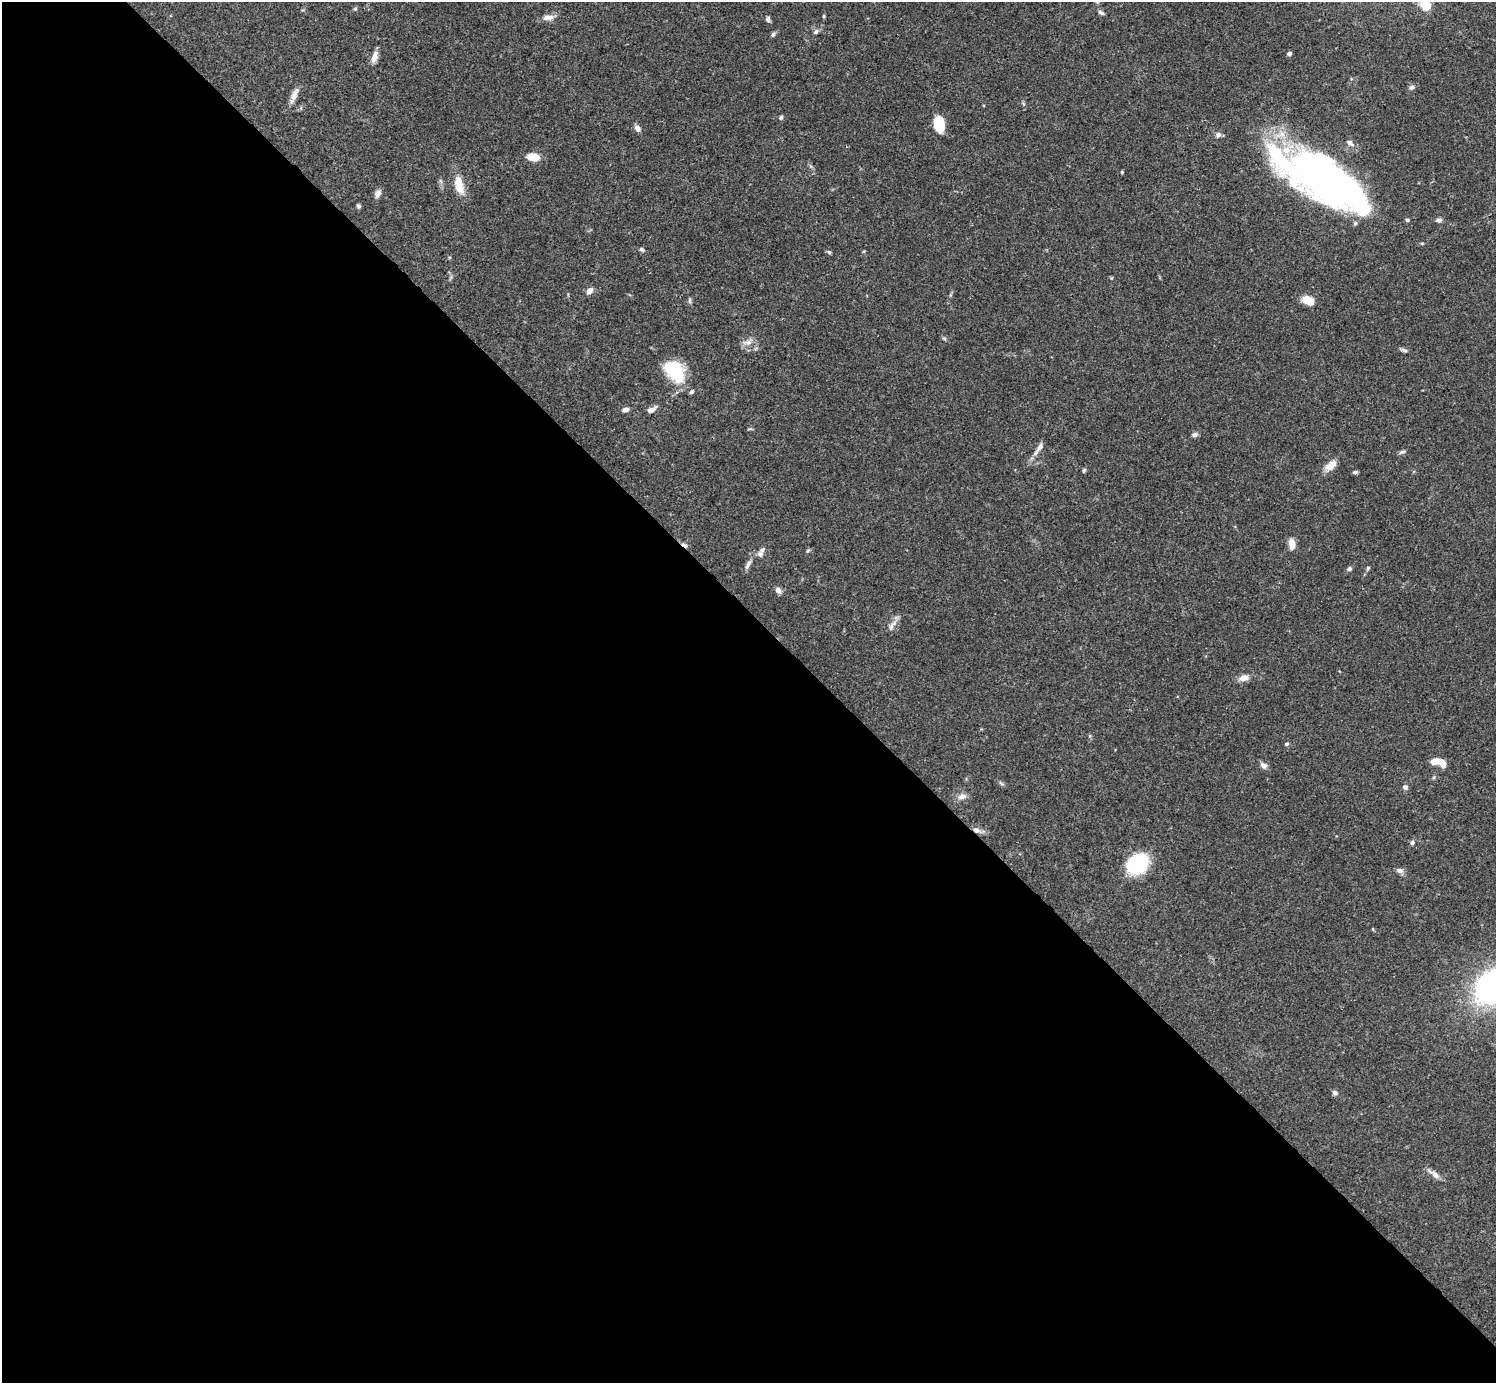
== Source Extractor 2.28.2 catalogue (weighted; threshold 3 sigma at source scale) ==
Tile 9 of 4 x 4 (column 1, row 3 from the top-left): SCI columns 1-1494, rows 1539-2919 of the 5981 x 5981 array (HDU 1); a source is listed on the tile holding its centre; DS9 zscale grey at full resolution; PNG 1498 x 1385 px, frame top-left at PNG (2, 2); no overlay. Shown black and unused: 55% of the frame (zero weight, under 3 of 4 exposures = <1% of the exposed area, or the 3 px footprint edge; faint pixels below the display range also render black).
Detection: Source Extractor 2.28.2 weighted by HDU 2 'WHT'; one run over the whole footprint, this tile lists its part. Background 0.0728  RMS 0.0032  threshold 0.0145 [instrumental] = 3 sigma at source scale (4.5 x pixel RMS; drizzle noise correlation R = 1.50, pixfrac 1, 0.05/0.05 arcsec/px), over >= 5 px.
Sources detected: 77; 4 inside a brighter object's white glare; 1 cosmic-ray / hot-pixel residue — not listed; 5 inside a brighter listed object's ellipse — not listed separately; the other 67 listed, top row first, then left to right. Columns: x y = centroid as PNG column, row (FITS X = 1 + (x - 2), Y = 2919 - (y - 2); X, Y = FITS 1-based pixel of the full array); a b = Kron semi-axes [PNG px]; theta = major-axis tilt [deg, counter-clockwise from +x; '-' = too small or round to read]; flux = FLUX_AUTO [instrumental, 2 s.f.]
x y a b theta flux
1425 5 15 12 -48 6.1
355 9 5 5 - 0.43
1101 13 8 5 -27 0.78
824 16 4 4 - 0.37
548 17 15 7 4 2.3
768 19 7 5 -73 0.83
816 32 7 6 - 0.81
773 34 8 5 54 0.73
1289 54 4 4 - 1.4
374 57 14 6 74 2.2
1412 87 7 6 - 0.9
294 95 22 7 67 2.5
1024 104 7 4 -70 0.48
781 117 5 5 - 0.66
939 124 15 9 -79 9.9
637 128 8 6 -56 1.5
1218 135 8 7 - 1.1
1350 143 12 7 -39 1.5
533 157 9 6 -5 7
1122 172 4 3 - 0.3
1324 178 81 23 -44 97
459 185 25 11 -78 5.5
377 194 10 7 75 1.4
359 206 6 5 - 0.54
1407 220 5 4 - 0.53
1439 220 7 5 3 1
1422 243 5 3 - 0.33
642 249 7 5 -29 0.71
829 252 6 5 - 0.5
589 291 7 6 - 2.1
690 300 9 4 90 0.58
1307 300 12 8 -21 4.9
944 338 7 4 -19 0.48
747 342 15 7 1 2.2
1404 350 12 4 -16 0.78
674 371 29 18 -49 15
652 409 12 6 28 1.6
625 410 7 5 22 1.3
1195 435 8 6 21 0.88
1040 447 15 7 60 1.8
1402 452 9 4 17 0.69
1330 466 17 9 40 3.4
1084 470 7 4 63 0.49
1355 472 6 4 10 0.67
1292 544 15 8 -83 2.4
762 550 9 6 47 1.1
748 565 16 5 64 1.5
1368 568 6 4 61 0.49
1350 569 6 6 - 0.73
778 590 9 6 -58 1.3
891 627 13 6 72 1.4
1244 678 11 7 13 2.6
1287 744 6 5 - 0.53
1435 761 10 6 15 3.6
1443 764 9 7 -64 2.3
1263 765 10 7 -38 1.4
1434 777 6 3 71 0.44
1001 783 9 4 -30 0.63
1405 787 6 6 - 0.99
962 796 13 8 12 1.9
976 830 12 6 -25 1.8
1412 843 6 6 - 0.82
1138 864 17 13 37 29
1400 870 9 6 -7 1.4
1495 986 31 24 32 130
1335 1093 7 6 - 0.94
1434 1174 21 6 -36 2
Overlapping masked pixels (flux is a lower limit): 2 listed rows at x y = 1324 178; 976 830
Isophote crosses this tile's border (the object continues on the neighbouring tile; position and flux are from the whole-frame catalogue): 2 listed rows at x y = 1425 5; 1495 986